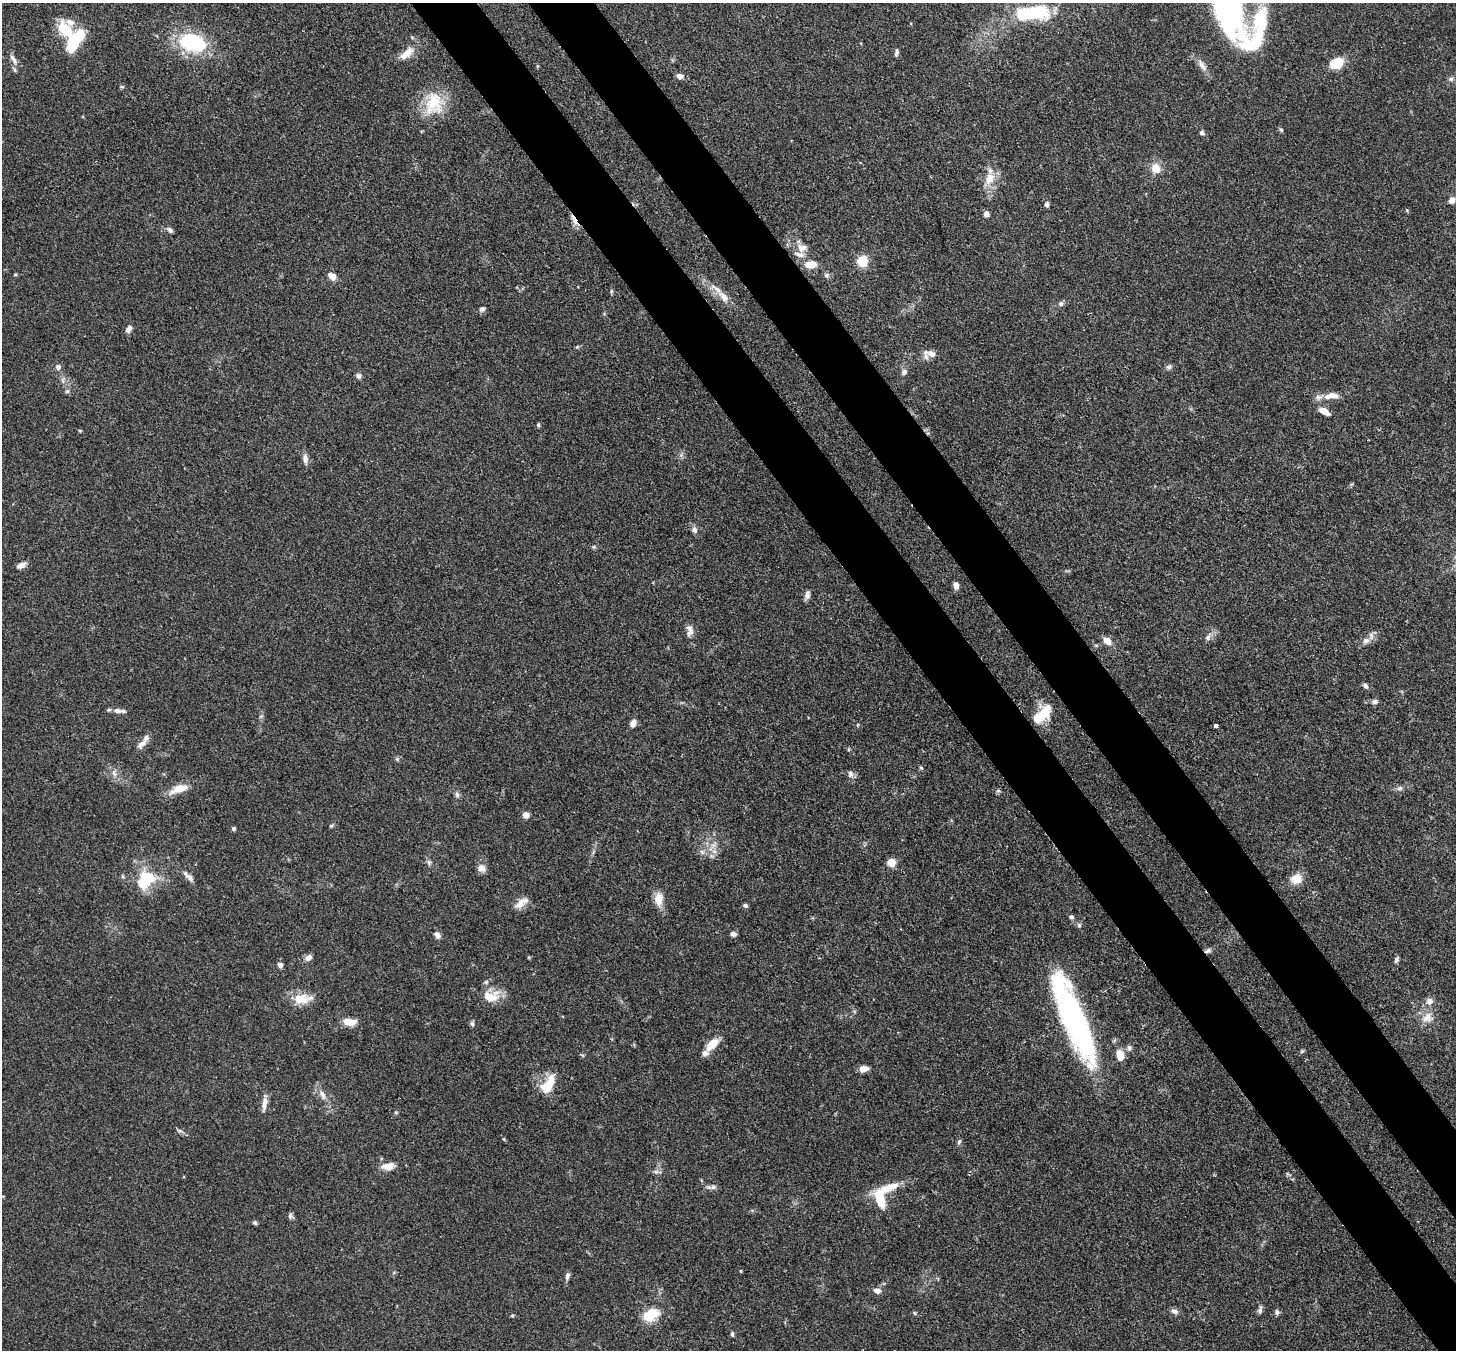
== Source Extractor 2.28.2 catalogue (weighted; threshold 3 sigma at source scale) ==
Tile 6 of 4 x 4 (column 2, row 2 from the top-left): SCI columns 1533-2986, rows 2905-4252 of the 5973 x 5945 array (HDU 1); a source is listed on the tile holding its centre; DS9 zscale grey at full resolution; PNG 1458 x 1352 px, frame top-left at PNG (2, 3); no overlay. Shown black and unused: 9% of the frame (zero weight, under 3 of 4 exposures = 7% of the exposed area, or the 3 px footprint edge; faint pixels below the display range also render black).
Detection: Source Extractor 2.28.2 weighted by HDU 2 'WHT'; one run over the whole footprint, this tile lists its part. Background 0.154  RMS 0.0047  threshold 0.021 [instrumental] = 3 sigma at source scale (4.5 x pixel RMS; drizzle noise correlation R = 1.50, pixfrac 1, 0.05/0.05 arcsec/px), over >= 5 px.
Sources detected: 134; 4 inside a brighter object's white glare — not listed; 8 inside a brighter listed object's ellipse — not listed separately; the other 122 listed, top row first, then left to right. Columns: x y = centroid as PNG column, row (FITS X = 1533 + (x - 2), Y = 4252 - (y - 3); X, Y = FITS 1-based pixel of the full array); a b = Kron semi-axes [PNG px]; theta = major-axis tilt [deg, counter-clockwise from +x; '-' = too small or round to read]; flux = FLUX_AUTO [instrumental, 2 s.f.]
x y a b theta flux
1032 13 35 14 4 36
1254 34 67 51 44 62
74 40 28 22 69 24
192 43 30 20 -14 35
407 53 22 10 41 6
897 53 10 4 82 1.3
13 59 18 6 -61 2.7
1337 63 13 9 24 12
680 76 8 6 -16 2.2
1451 79 7 5 1 1.1
122 87 6 4 -2 0.61
434 104 32 25 73 18
1281 130 7 4 -52 0.74
1202 133 6 5 - 1.1
1156 168 12 11 - 5.7
990 178 21 12 75 7.7
1452 200 10 8 40 2.5
1047 204 7 5 -85 1.2
986 214 7 6 - 1.8
574 220 19 4 -63 2.9
170 230 8 5 -48 1.4
801 248 15 11 -12 4.3
862 261 10 9 - 9.3
810 264 12 8 -1 7.3
15 275 5 3 - 0.49
826 275 8 8 - 1.3
332 276 8 6 -46 4.6
611 291 6 4 -73 0.63
724 297 19 9 -47 5.1
1061 304 8 7 - 1.2
482 309 7 6 - 1.3
129 329 9 6 56 2
577 347 5 4 - 0.6
931 354 15 9 -20 3.4
58 367 6 6 - 1.9
1169 367 7 7 - 1.3
904 372 8 7 - 1.6
358 376 7 7 - 1.3
67 391 6 5 - 0.87
1331 396 23 9 6 5.6
1324 411 14 7 -28 4.1
538 425 5 4 - 0.68
80 431 5 4 - 0.48
305 459 14 6 -83 2.3
694 530 9 7 -59 1.8
21 565 12 6 23 2.3
956 585 7 5 -75 2.9
807 595 10 6 80 2
689 631 17 9 89 3.2
1208 637 13 7 59 2.2
1107 641 10 7 -43 3.7
1365 641 11 8 30 2.9
1365 686 7 5 -56 1.4
1374 701 9 6 3 1.4
117 711 12 7 -12 2.7
1042 715 26 13 49 13
261 716 6 4 18 0.62
633 723 9 6 70 2.6
1216 726 4 3 - 3.4
142 744 17 7 43 3.4
397 759 6 5 - 0.82
114 773 11 5 -63 1.9
850 774 10 7 -67 1.8
180 788 20 10 16 7
1400 788 8 6 23 1.5
457 795 8 6 -74 1.2
526 815 6 6 - 3.1
331 826 5 5 - 0.62
233 828 5 4 - 0.94
713 845 8 5 33 1.6
702 852 7 6 - 1.4
429 862 8 6 -70 1.1
891 862 5 5 - 17
481 868 11 10 - 2.9
122 876 6 4 -71 0.6
189 877 15 6 -42 2.2
145 879 23 18 64 20
1296 879 13 11 11 6.3
658 899 17 11 88 5.7
521 903 20 9 37 4.5
745 905 6 5 - 1.1
1071 917 7 5 -10 0.96
1079 925 6 5 - 1
733 934 7 5 -11 1.6
437 935 8 6 -52 2.1
1207 951 9 5 33 1.4
308 958 9 7 39 2.2
1396 960 8 5 63 1.1
280 965 6 6 - 1.7
491 996 23 14 9 9
301 999 24 12 7 9.1
1429 1001 9 8 - 2.8
1427 1017 17 14 29 5.8
350 1022 14 7 -4 6.3
472 1023 8 5 -74 0.99
1076 1024 72 20 -69 130
712 1044 16 8 43 8
1129 1048 9 6 85 1.4
1302 1051 6 4 43 0.67
1120 1055 13 8 -79 5.7
864 1069 9 6 7 4
548 1085 23 11 58 11
323 1095 15 7 -69 3.1
265 1101 14 8 75 2.9
180 1131 7 4 -18 0.89
504 1139 6 3 -70 0.5
959 1142 8 5 63 0.91
388 1166 17 10 6 4.6
656 1172 8 5 -7 1.4
712 1187 15 5 3 1.7
880 1199 22 11 -72 11
290 1216 8 7 - 1.1
255 1223 6 5 - 0.78
741 1271 5 3 - 0.47
567 1276 10 6 79 1.5
877 1291 10 7 -8 2.2
1260 1310 12 5 80 1.3
1174 1311 9 7 -27 1.7
1277 1312 7 6 - 1.2
651 1315 22 15 33 11
512 1316 6 3 19 0.47
732 1334 5 4 - 1.1
Overlapping masked pixels (flux is a lower limit): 2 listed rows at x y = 574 220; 1207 951